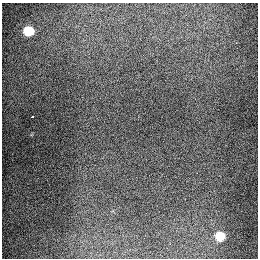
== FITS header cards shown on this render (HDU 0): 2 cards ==
NAXIS1  =                  256
NAXIS2  =                  256

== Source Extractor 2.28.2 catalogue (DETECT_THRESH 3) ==
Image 256 x 256 px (HDU 0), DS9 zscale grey, 1 PNG px = 1 image px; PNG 260 x 260 px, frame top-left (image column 1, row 256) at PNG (2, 3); no overlay
Background 1290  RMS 26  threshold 79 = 3 sigma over >= 5 px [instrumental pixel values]
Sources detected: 4; all 4 listed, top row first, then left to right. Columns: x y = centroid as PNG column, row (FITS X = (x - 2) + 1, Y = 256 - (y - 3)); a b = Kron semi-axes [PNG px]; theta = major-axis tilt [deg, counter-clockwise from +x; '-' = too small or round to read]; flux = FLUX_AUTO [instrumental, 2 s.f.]
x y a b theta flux
28 31 7 6 - 62000
236 43 2 2 - 1200
32 117 3 3 - 25000
220 236 7 7 - 48000